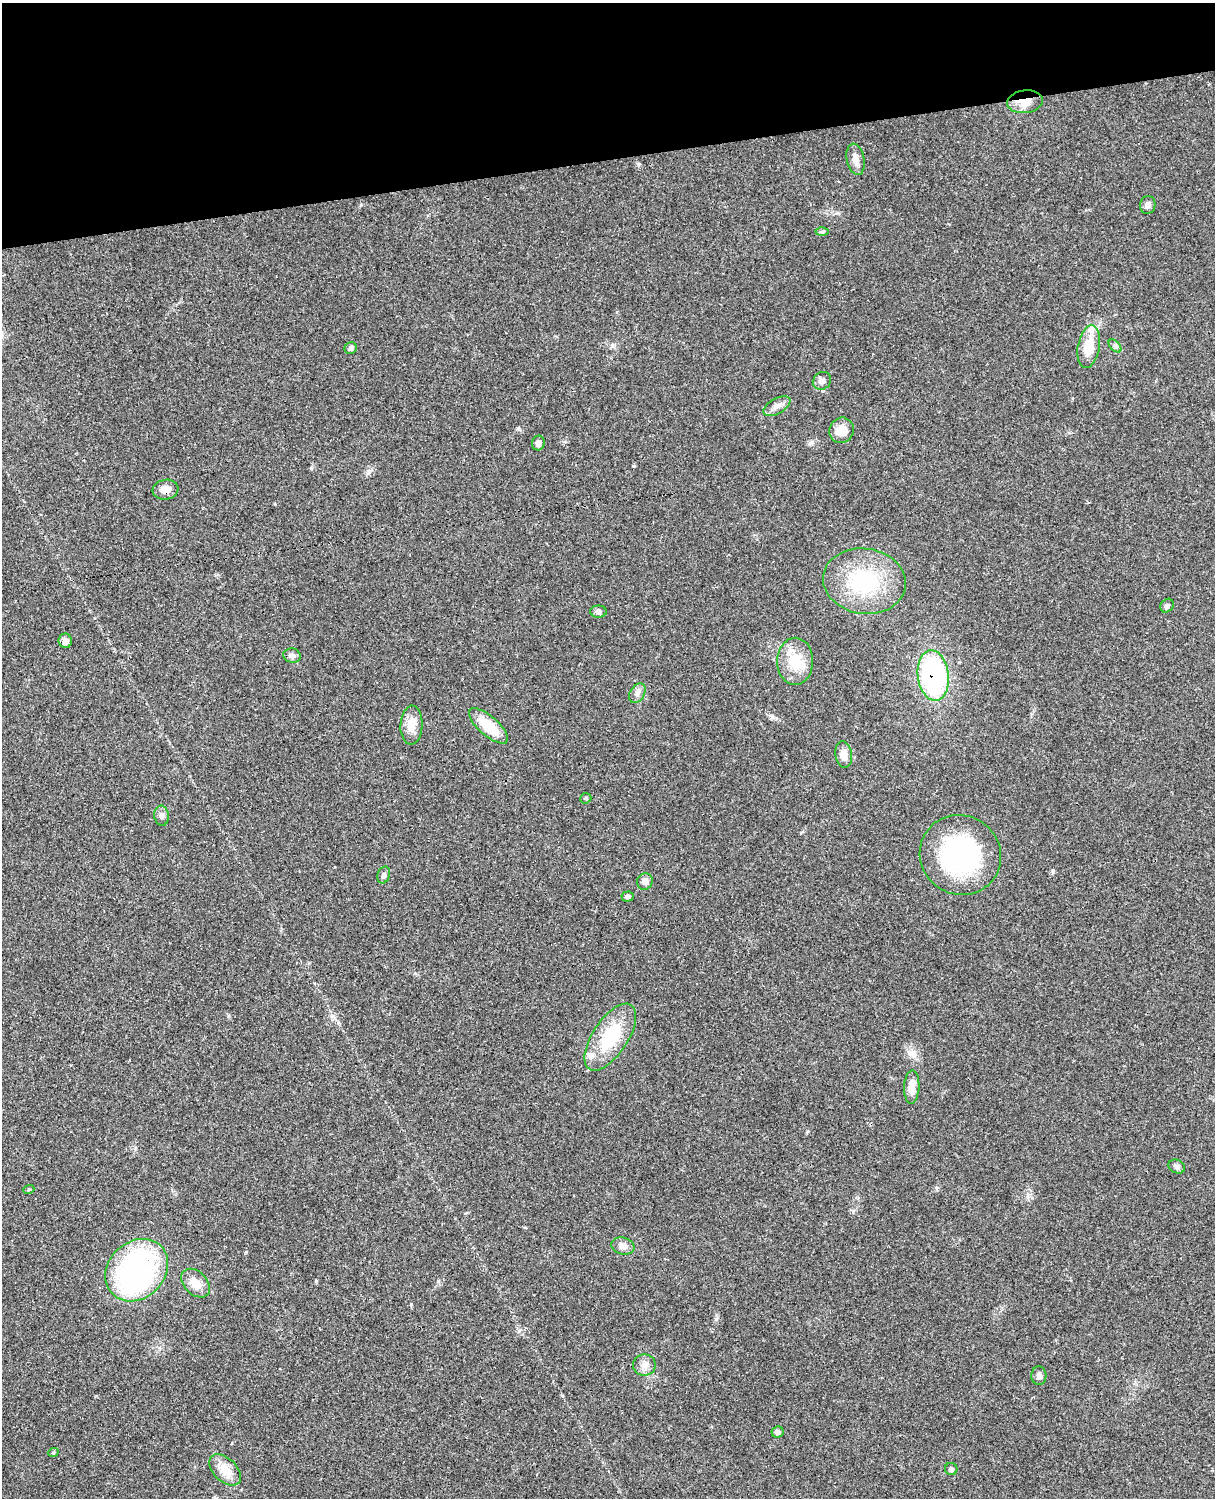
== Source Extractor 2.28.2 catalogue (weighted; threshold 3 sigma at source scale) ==
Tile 3 of 4 x 3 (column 3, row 1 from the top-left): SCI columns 2547-3759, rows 3268-4763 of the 5089 x 4924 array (HDU 1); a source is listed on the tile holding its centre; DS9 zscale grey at full resolution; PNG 1217 x 1500 px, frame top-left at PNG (2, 3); each listed source drawn as its Kron ellipse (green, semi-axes under 4 px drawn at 4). Shown black and unused: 11% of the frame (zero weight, under 3 of 4 exposures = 6% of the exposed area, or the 3 px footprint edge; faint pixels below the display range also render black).
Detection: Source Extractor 2.28.2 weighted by HDU 2 'WHT'; one run over the whole footprint, this tile lists its part. Background 0.0864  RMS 0.0061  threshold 0.0274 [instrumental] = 3 sigma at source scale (4.5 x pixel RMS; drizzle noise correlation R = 1.50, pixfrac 1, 0.05/0.05 arcsec/px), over >= 5 px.
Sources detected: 45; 1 inside a brighter object's white glare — neither listed nor drawn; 2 inside a brighter listed object's ellipse — not listed separately; the other 42 listed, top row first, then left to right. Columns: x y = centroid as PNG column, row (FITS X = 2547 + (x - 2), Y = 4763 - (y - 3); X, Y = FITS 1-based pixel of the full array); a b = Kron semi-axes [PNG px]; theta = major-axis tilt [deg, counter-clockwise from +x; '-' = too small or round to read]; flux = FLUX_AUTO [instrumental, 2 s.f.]
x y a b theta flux
1025 102 18 11 7 8.3
856 159 16 8 -79 4
1148 205 9 7 79 2.3
822 232 6 4 1 0.95
1089 346 21 11 80 15
1115 346 8 4 -45 1.5
351 348 6 5 - 1.7
822 381 9 8 - 2.6
777 406 15 7 29 3.8
841 430 13 12 - 9.2
538 443 7 6 - 2.6
165 490 13 10 8 5.3
864 581 42 32 -9 49
1167 606 7 6 - 1.6
598 612 8 6 1 1.9
65 641 7 6 - 3.2
292 656 9 7 -13 2.1
795 661 23 18 90 15
933 676 25 15 -83 110
637 693 11 7 60 2.7
411 725 19 11 86 7.9
488 726 24 9 -41 17
844 755 13 8 -82 5.3
586 798 5 5 - 0.97
162 816 10 7 -82 2.4
960 855 41 39 -34 84
384 875 8 6 73 1.6
645 881 8 7 - 2.9
628 896 6 5 - 1.6
610 1037 38 17 57 33
912 1087 16 7 88 6.7
1177 1166 9 6 -27 1.9
29 1189 5 3 - 0.55
623 1246 11 8 -17 3.7
137 1270 34 28 44 130
196 1283 17 11 -45 7.5
644 1365 11 10 - 3.9
1039 1376 9 7 88 2.2
777 1432 6 5 - 1.6
53 1453 5 3 - 0.59
951 1469 6 6 - 1.7
225 1470 19 11 -44 10
Overlapping masked pixels (flux is a lower limit): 3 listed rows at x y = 1025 102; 165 490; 933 676
Unlisted compact peaks at least as high as the median listed source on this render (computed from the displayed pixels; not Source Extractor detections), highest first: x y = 634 466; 638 164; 411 1304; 1053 871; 361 205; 716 1319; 438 1281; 316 1281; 772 716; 519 429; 246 1252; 837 213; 853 1211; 311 468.